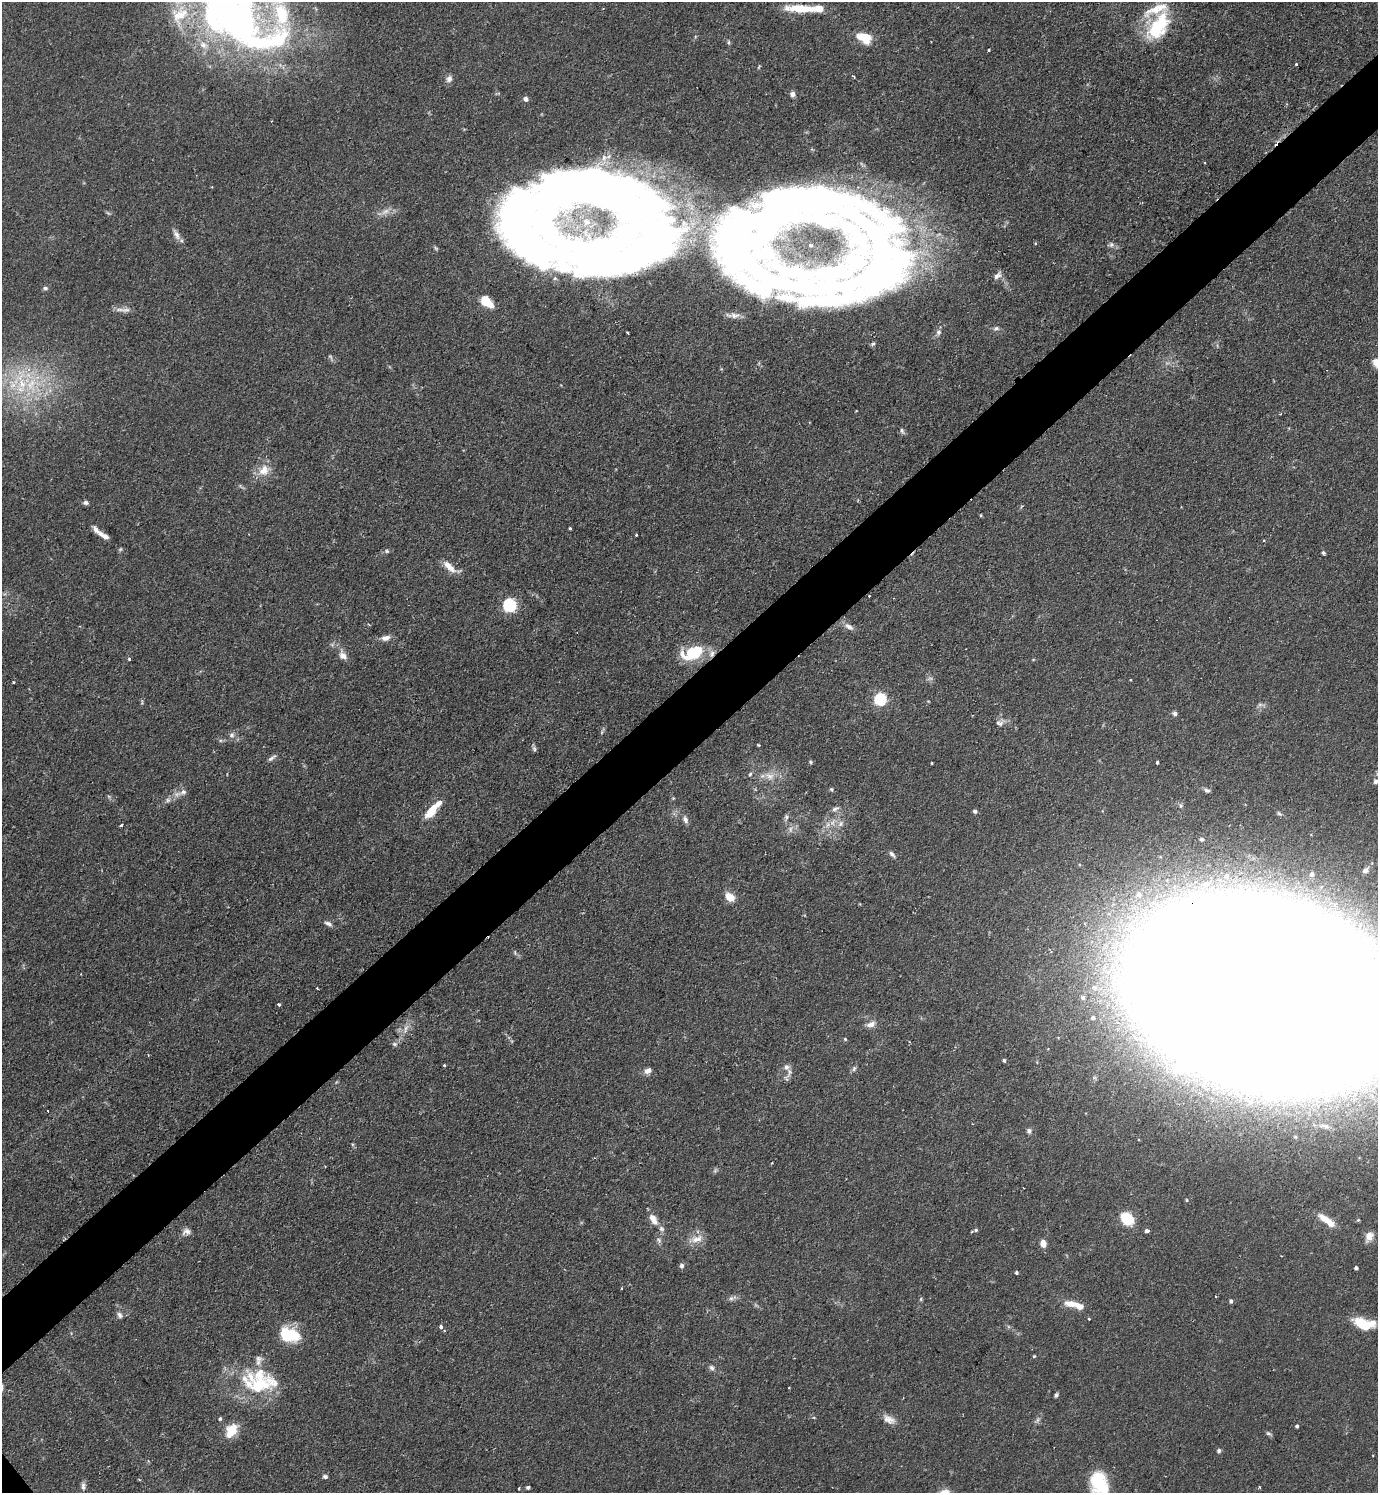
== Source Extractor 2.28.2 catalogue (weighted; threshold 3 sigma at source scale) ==
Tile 10 of 4 x 4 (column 2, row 3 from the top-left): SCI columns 1536-2911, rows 1493-2983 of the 5965 x 5968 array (HDU 1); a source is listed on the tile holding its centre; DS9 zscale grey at full resolution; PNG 1380 x 1495 px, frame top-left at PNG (2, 2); no overlay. Shown black and unused: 5% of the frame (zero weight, under 2 of 3 exposures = <1% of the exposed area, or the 3 px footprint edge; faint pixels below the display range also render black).
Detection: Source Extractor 2.28.2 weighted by HDU 2 'WHT'; one run over the whole footprint, this tile lists its part. Background 0.0833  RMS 0.0061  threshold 0.0273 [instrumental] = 3 sigma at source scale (4.5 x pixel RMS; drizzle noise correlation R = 1.50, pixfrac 1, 0.05/0.05 arcsec/px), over >= 5 px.
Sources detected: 172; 6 too faint to see at this stretch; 5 inside a brighter object's white glare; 2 cosmic-ray / hot-pixel residue — not listed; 22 inside a brighter listed object's ellipse — not listed separately; the other 137 listed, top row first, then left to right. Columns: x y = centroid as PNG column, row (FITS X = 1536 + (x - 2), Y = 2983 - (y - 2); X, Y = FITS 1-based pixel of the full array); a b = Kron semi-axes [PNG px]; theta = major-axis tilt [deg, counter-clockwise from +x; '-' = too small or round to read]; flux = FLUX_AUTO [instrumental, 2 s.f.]
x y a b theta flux
801 8 40 9 -3 16
230 12 122 56 -51 470
1159 26 39 19 57 37
864 37 13 9 -26 15
729 42 6 4 89 0.88
989 50 3 3 - 1.2
1296 64 3 3 - 1
854 76 4 3 - 1.1
449 79 9 7 64 2.8
793 94 7 6 - 2.6
526 99 5 4 - 3.2
550 203 134 79 27 580
754 229 124 73 45 270
176 235 15 6 -64 3.4
1035 243 4 3 - 0.72
1111 245 8 7 - 1.9
874 265 126 75 34 390
997 275 12 6 43 2.4
45 288 7 5 -9 1.3
485 302 16 12 87 8.5
126 310 13 7 8 3.3
996 328 9 6 9 1.7
938 332 8 7 - 2.1
628 333 3 2 - 0.78
1377 363 12 8 -47 6.2
22 382 36 17 -71 34
902 431 8 5 -69 1.3
264 470 17 14 43 9
86 503 6 5 - 1.8
981 515 5 3 - 0.63
570 528 3 3 - 0.75
636 535 3 3 - 0.88
104 536 17 6 -32 4.1
387 551 6 5 - 1.1
1323 553 4 4 - 1.2
449 567 22 8 -43 6.5
869 596 3 2 - 0.73
510 605 14 13 - 21
849 627 13 7 -33 3.3
385 638 13 7 10 3.6
694 652 24 16 29 23
343 655 14 9 -63 4.3
129 659 4 3 - 0.95
13 682 3 3 - 1.1
880 699 6 5 - 89
1260 704 7 4 0 1.4
1175 713 7 6 - 1.6
1000 723 12 8 2 3
602 732 6 4 72 0.89
232 735 8 7 - 2.2
758 745 3 3 - 0.56
534 749 7 5 -69 1.3
272 758 13 4 38 1.8
811 762 5 5 - 0.85
1157 762 3 3 - 1.9
932 763 3 2 - 0.51
750 774 5 5 - 0.96
769 776 15 9 -21 6.2
1376 781 6 6 - 1.8
831 789 5 5 - 0.88
1207 790 8 5 -16 1.6
183 792 11 7 18 3.1
835 809 11 6 21 2.1
432 810 22 9 54 12
975 811 5 4 - 1.6
786 817 9 5 80 1.7
685 820 10 6 -65 2.5
833 822 7 4 71 1.7
841 824 9 7 71 2.7
121 825 4 2 - 1.1
790 829 9 6 -85 2.3
1202 839 5 4 - 1.2
892 854 10 5 -47 1.8
1365 870 6 5 - 2.7
1312 874 5 5 - 2.4
1226 876 7 6 - 2.6
1139 895 9 8 - 4.3
730 897 10 7 -43 9.2
1085 923 4 4 - 0.9
328 924 11 5 -25 2.2
515 952 7 3 -90 0.74
317 988 2 2 - 0.57
1264 994 147 90 -12 14000
1083 997 6 6 - 1.5
279 1005 4 3 - 1.2
1093 1018 6 5 - 1.7
871 1024 13 7 19 3.6
406 1029 13 4 67 2.8
845 1039 4 4 - 0.7
395 1044 7 5 -14 1.5
1004 1060 4 3 - 1.1
444 1066 3 3 - 1.3
786 1067 9 8 - 2.9
854 1068 8 5 73 1.5
648 1071 8 6 34 3.2
1250 1101 10 9 - 5.4
1029 1131 7 5 -84 1.6
772 1163 4 2 - 0.46
1187 1200 5 3 - 0.59
1127 1218 12 9 -38 22
653 1219 16 7 -60 6.1
1326 1219 19 8 -32 8.8
976 1230 5 4 - 0.9
1147 1231 4 4 - 1.9
186 1232 11 8 14 2.9
1369 1236 12 8 58 4.9
697 1239 19 9 16 6.3
1043 1243 8 6 -80 4.9
682 1266 6 5 - 1.6
1356 1268 4 4 - 1.6
1016 1272 4 4 - 0.94
731 1298 6 6 - 1.5
921 1299 6 4 88 0.77
1231 1301 5 4 - 1.4
1072 1304 20 8 -5 7.1
120 1315 9 6 -70 2
1089 1319 3 3 - 0.48
1364 1323 27 12 -11 17
441 1326 4 4 - 3.2
289 1335 22 14 -12 27
1034 1356 4 3 - 0.65
712 1368 8 6 -45 1.8
259 1385 38 27 -20 38
1056 1395 6 4 63 1.2
220 1419 5 4 - 0.78
889 1419 18 10 -31 5
1297 1426 3 3 - 1.2
231 1430 16 10 58 14
1268 1433 8 5 -28 1.2
1219 1451 6 5 - 1.2
1373 1455 2 2 - 0.5
325 1476 6 5 - 1.3
1099 1484 27 18 -72 29
83 1486 11 5 -87 2
528 1487 4 4 - 1.1
1259 1487 3 3 - 1
519 1488 3 3 - 0.98
Overlapping masked pixels (flux is a lower limit): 2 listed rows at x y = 869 596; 1264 994
Isophote crosses this tile's border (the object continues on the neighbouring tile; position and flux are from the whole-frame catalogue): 5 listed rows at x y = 230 12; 1377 363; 1376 781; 1264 994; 1099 1484